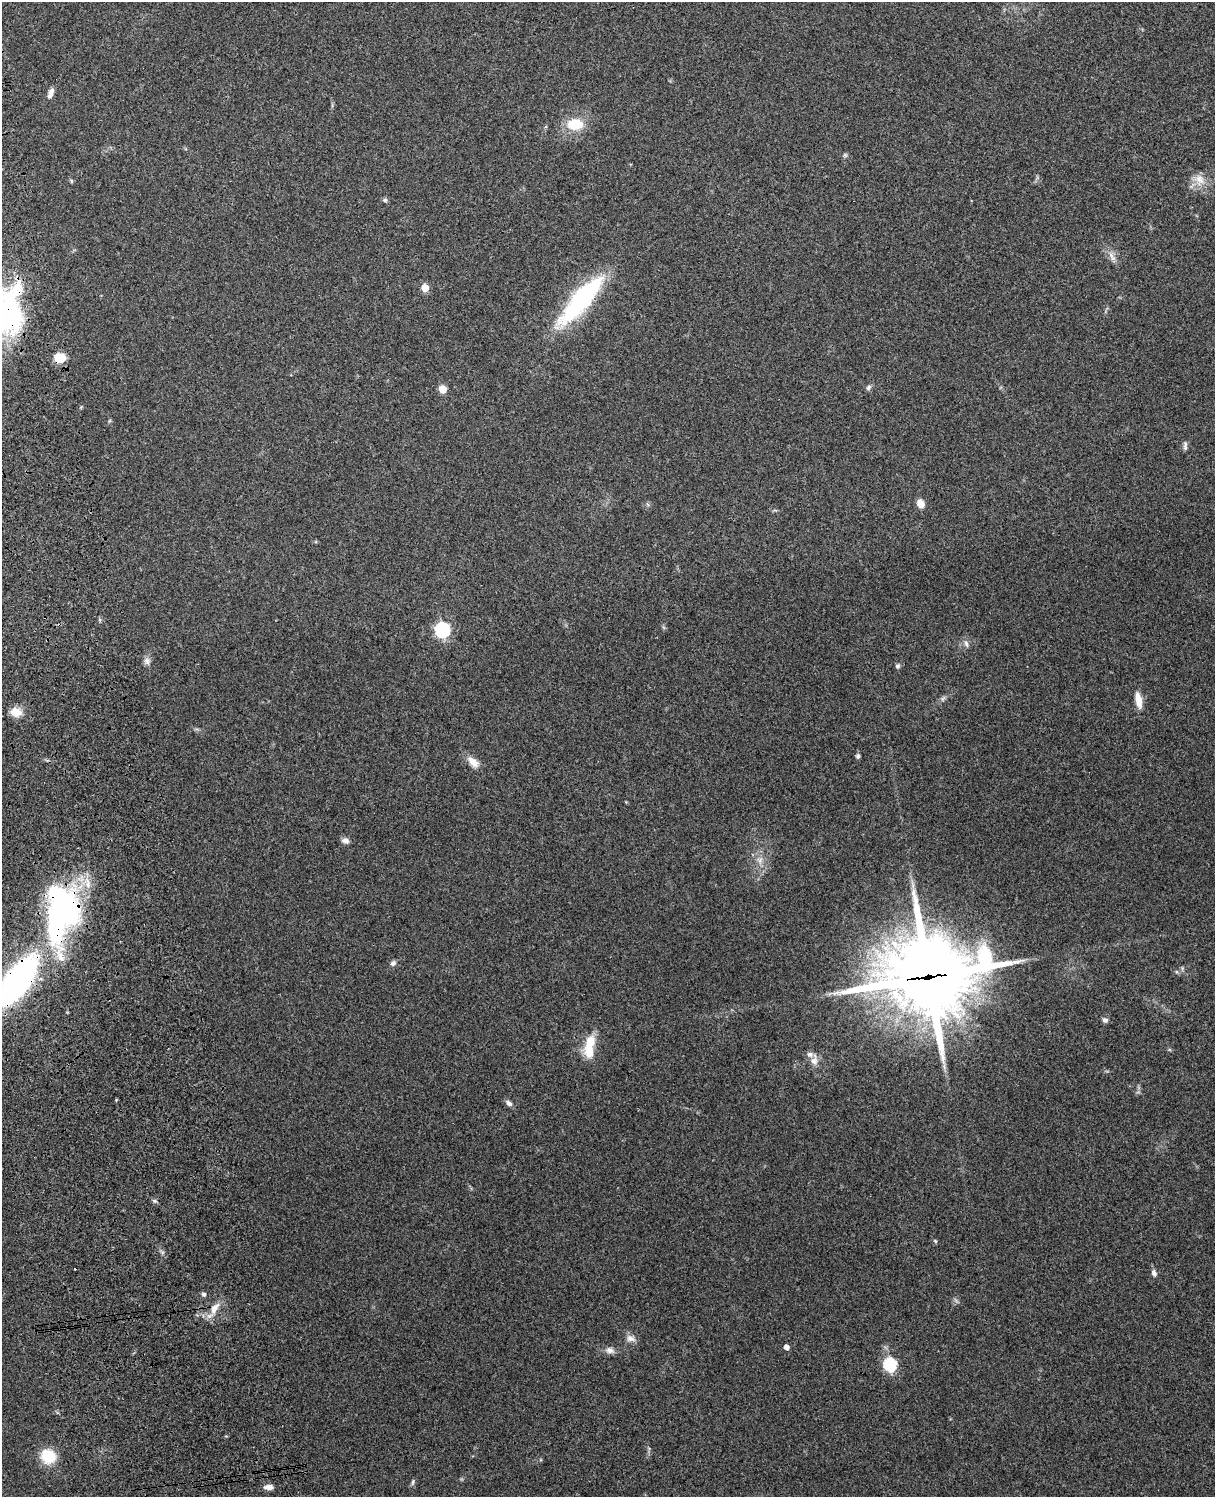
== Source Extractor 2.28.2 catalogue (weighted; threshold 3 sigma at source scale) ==
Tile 7 of 4 x 3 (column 3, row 2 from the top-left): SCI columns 2544-3756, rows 1660-3154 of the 5089 x 4927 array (HDU 1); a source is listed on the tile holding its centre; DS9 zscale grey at full resolution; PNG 1217 x 1499 px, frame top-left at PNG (2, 2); no overlay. Shown black and unused: <1% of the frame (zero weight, under 3 of 4 exposures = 6% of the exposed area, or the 3 px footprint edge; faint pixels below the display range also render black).
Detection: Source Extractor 2.28.2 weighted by HDU 2 'WHT'; one run over the whole footprint, this tile lists its part. Background 0.277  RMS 0.0092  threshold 0.0412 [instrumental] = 3 sigma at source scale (4.5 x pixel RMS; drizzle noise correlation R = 1.50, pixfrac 1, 0.05/0.05 arcsec/px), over >= 5 px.
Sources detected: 50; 2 inside a brighter object's white glare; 1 cosmic-ray / hot-pixel residue — not listed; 1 inside a brighter listed object's ellipse — not listed separately; the other 46 listed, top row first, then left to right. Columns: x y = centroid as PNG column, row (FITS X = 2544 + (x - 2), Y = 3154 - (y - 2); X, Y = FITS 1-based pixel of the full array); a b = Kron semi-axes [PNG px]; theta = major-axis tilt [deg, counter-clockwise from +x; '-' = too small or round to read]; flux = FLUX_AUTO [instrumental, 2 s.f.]
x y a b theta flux
51 93 13 6 69 4.7
575 124 17 12 -1 25
845 155 6 5 - 1.5
1199 179 17 13 -62 11
71 181 6 4 -88 1.1
385 200 6 5 - 1.8
1112 257 17 6 -57 5.3
425 288 5 5 - 20
581 300 61 17 49 120
60 358 10 8 2 22
868 387 8 5 53 2.2
442 389 5 5 - 22
1185 446 12 4 -90 2.6
920 503 8 7 - 9
442 630 7 6 - 190
966 643 10 6 -69 3.6
147 661 10 9 - 3.9
897 666 6 5 - 1.9
943 698 10 4 48 2.2
1139 700 20 7 -80 11
16 712 14 10 -15 10
858 756 6 5 - 1.9
473 762 17 9 -42 8.8
345 840 10 7 -6 4
760 860 9 7 -56 4.8
88 884 9 7 -76 6
66 907 45 24 -58 170
393 963 8 6 45 2.4
929 976 38 31 10 6700
17 981 37 15 54 410
1105 1020 8 6 -3 2.5
590 1042 14 10 75 18
814 1061 12 10 -82 6.7
509 1103 9 6 -38 3.3
154 1201 6 4 -1 1.5
935 1241 6 4 -46 1.2
1154 1273 9 6 -73 3.2
204 1294 5 5 - 2.6
214 1309 20 9 63 11
631 1338 13 9 -13 5.2
786 1347 4 4 - 6
610 1350 12 8 -19 4.8
890 1364 6 6 - 110
48 1456 15 13 -27 28
413 1482 9 4 72 1.8
268 1487 10 6 3 5.2
Overlapping masked pixels (flux is a lower limit): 5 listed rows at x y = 60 358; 66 907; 929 976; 17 981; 214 1309
Isophote crosses this tile's border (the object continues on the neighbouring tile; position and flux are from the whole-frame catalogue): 1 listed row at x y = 17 981